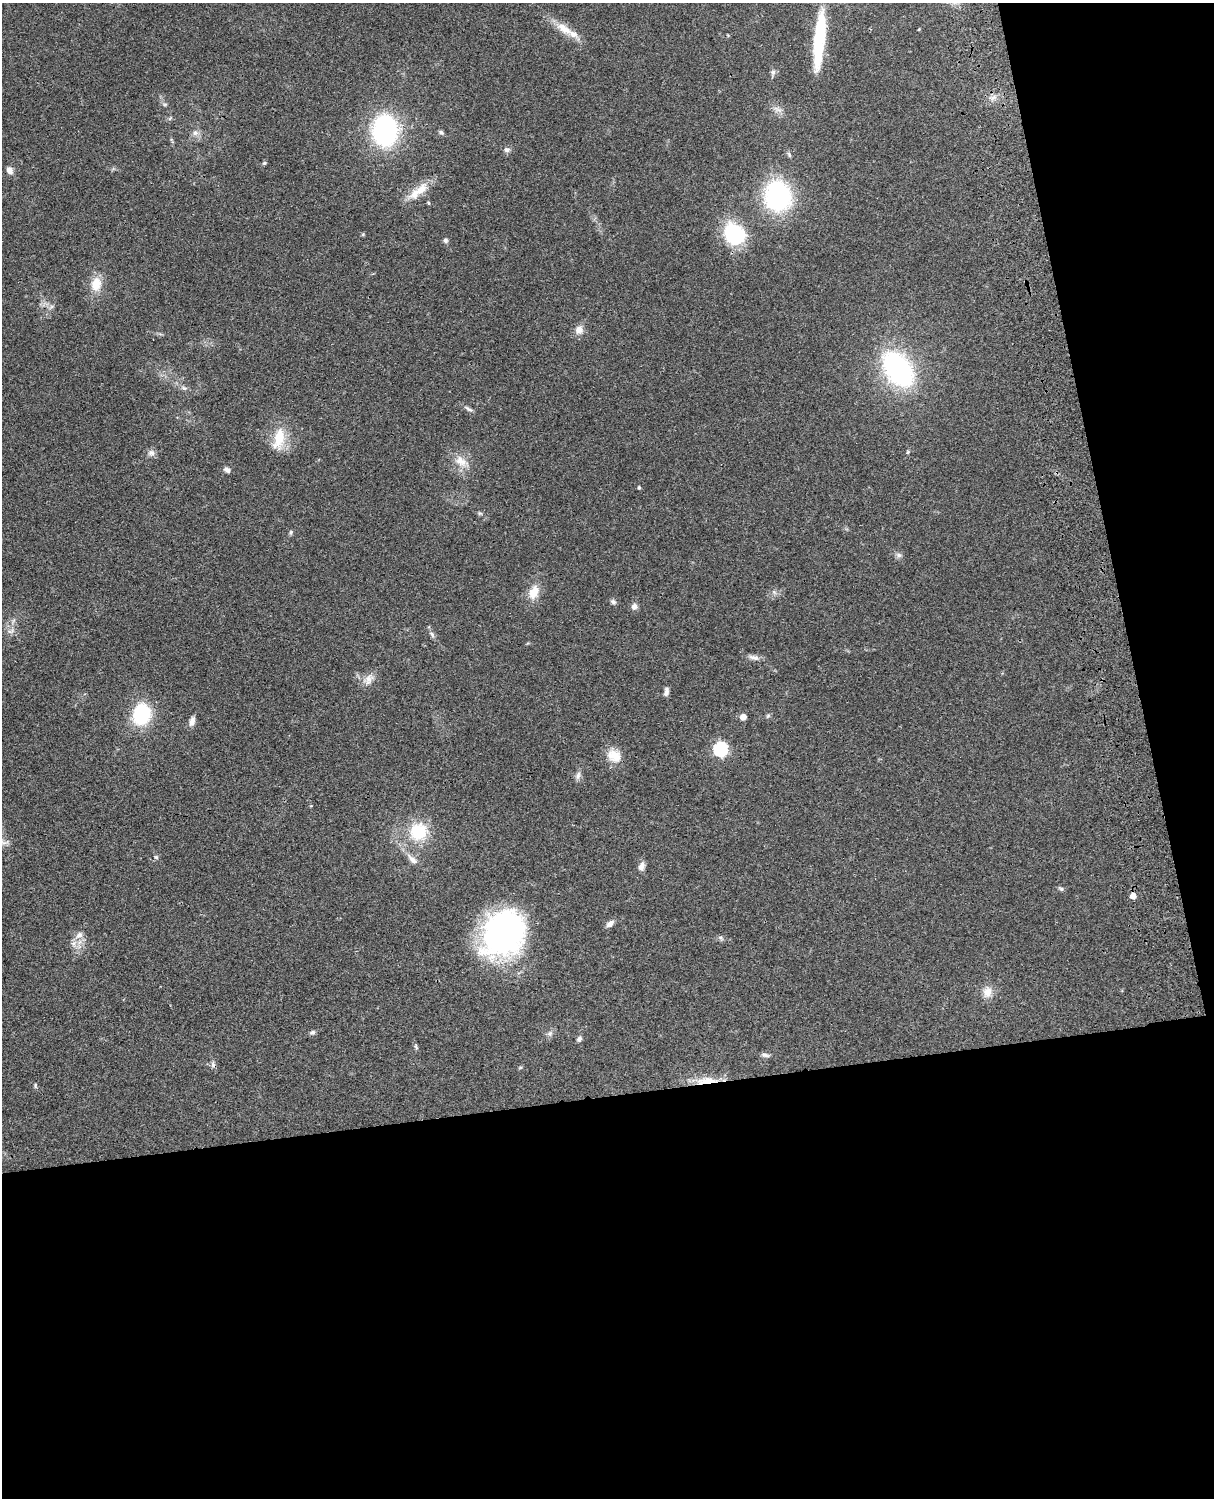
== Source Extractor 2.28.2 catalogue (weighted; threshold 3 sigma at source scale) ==
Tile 12 of 4 x 3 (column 4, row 3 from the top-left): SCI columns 3758-4969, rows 277-1772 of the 5088 x 4927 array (HDU 1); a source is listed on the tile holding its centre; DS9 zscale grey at full resolution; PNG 1216 x 1500 px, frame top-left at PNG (2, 3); no overlay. Shown black and unused: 33% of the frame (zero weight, under 3 of 4 exposures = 6% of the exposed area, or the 3 px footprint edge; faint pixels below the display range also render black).
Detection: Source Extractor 2.28.2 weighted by HDU 2 'WHT'; one run over the whole footprint, this tile lists its part. Background 0.0917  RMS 0.0062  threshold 0.0277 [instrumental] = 3 sigma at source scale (4.5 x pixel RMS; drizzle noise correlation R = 1.50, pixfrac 1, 0.05/0.05 arcsec/px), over >= 5 px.
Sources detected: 66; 1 cosmic-ray / hot-pixel residue — not listed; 2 inside a brighter listed object's ellipse — not listed separately; the other 63 listed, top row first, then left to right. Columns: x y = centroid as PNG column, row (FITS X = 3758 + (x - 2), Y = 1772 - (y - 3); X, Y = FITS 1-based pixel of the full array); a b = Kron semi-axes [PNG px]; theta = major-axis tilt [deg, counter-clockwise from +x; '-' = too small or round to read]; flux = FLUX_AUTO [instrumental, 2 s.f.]
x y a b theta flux
564 28 29 11 -33 10
919 29 3 2 - 0.47
819 40 60 10 84 43
773 72 7 6 - 1.6
385 130 18 14 -89 150
441 132 7 5 -44 1.2
195 133 8 7 - 2.5
507 150 7 7 - 1.9
264 163 6 4 44 0.86
10 170 8 6 -64 3.5
421 190 22 11 45 9.4
778 196 27 22 -81 87
428 203 4 3 - 0.73
734 234 25 21 -47 39
445 240 6 6 - 1.3
96 284 18 12 80 10
579 330 11 10 - 4.4
898 369 24 15 -55 170
184 388 8 5 -24 1.5
468 409 13 4 -31 1.8
279 439 33 15 77 15
908 452 5 4 - 0.71
151 453 10 8 -2 2.5
461 461 20 12 -35 8.1
227 470 8 6 -36 1.9
639 487 4 3 - 0.83
480 513 7 4 -19 0.95
291 532 6 5 - 0.96
899 555 8 6 -16 1.8
534 592 17 11 68 8.7
774 592 8 5 -45 1.4
613 602 7 6 - 1.6
634 607 8 8 - 2.5
10 631 10 5 21 1.9
432 634 10 5 -53 1.8
754 657 14 7 -12 3
369 679 17 11 64 5.1
666 692 9 5 85 2.2
142 714 14 12 68 53
768 716 7 5 31 0.92
743 717 5 5 - 4.9
192 721 10 6 76 3.4
720 749 7 6 - 100
614 756 19 15 -37 9.5
578 776 12 6 77 2.4
418 832 20 19 - 25
156 857 5 4 - 0.9
412 859 18 7 -45 4.3
641 866 11 7 75 3
1061 889 8 5 -28 1.1
1133 896 5 5 - 5
610 924 11 7 40 2.6
504 933 49 39 59 150
79 935 13 8 33 3.9
720 938 7 4 -45 1.2
987 992 15 12 86 6.3
313 1032 7 6 - 1.4
550 1034 8 6 46 1.8
579 1039 7 5 62 1.6
416 1047 9 4 -68 1.1
765 1055 12 5 -12 1.9
707 1080 33 9 5 11
35 1085 6 4 84 0.84
Overlapping masked pixels (flux is a lower limit): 2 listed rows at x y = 819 40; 707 1080